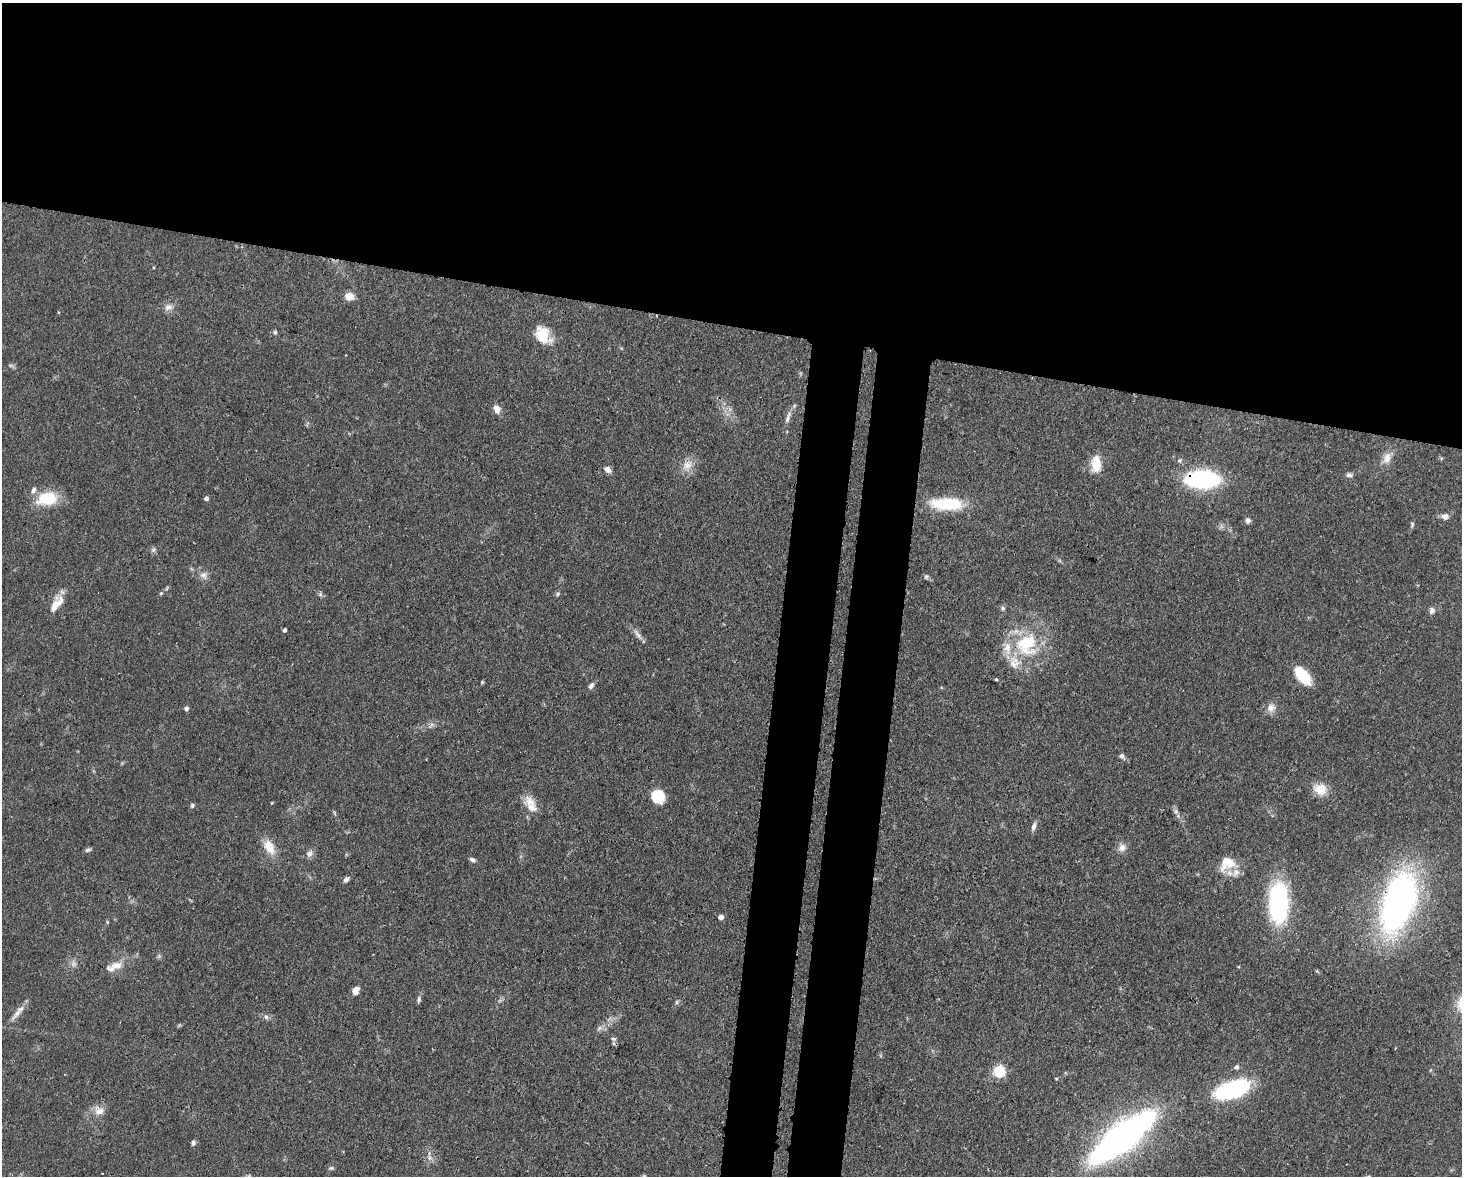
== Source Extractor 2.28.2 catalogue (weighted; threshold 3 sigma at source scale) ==
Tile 2 of 3 x 4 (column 2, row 1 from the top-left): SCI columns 1761-3220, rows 3595-4768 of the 4864 x 4844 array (HDU 1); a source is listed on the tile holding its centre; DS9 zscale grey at full resolution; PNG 1464 x 1178 px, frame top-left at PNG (2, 3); no overlay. Shown black and unused: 33% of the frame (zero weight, under 3 of 4 exposures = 9% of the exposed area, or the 3 px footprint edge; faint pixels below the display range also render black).
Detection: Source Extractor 2.28.2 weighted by HDU 2 'WHT'; one run over the whole footprint, this tile lists its part. Background 0.12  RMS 0.005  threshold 0.0225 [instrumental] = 3 sigma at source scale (4.5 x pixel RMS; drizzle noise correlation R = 1.50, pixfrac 1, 0.05/0.05 arcsec/px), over >= 5 px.
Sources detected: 77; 1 too faint to see at this stretch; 1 cosmic-ray / hot-pixel residue — not listed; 5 inside a brighter listed object's ellipse — not listed separately; the other 70 listed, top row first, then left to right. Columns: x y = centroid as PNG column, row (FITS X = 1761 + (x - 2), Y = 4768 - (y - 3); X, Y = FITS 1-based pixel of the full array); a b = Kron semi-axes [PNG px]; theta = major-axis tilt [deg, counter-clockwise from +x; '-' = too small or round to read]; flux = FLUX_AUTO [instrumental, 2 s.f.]
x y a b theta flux
349 296 7 6 - 7
168 307 12 7 25 2.6
275 332 5 4 - 0.76
543 335 23 17 -55 11
497 409 10 8 -71 3.3
787 418 18 5 69 2.7
1387 458 16 10 70 4.6
1096 464 17 10 -89 10
687 465 14 10 24 4.9
608 470 8 6 -40 2.5
1349 475 9 6 -8 1.4
1202 479 26 13 0 75
206 498 4 4 - 1.8
47 499 26 16 10 16
947 504 35 13 -2 25
1445 516 9 7 -4 2.4
1248 520 7 6 - 1.7
1412 525 7 4 90 0.83
153 550 6 5 - 0.98
203 575 10 8 -20 2.5
926 576 6 5 - 0.82
166 589 7 3 71 0.6
161 593 5 3 - 0.52
320 594 7 4 -73 0.88
557 594 6 4 71 0.73
56 604 23 9 53 7.4
1003 608 7 5 -23 0.96
1432 610 8 6 -90 1.8
284 630 4 3 - 1.3
637 634 16 5 -56 2.3
1026 644 33 29 65 35
1303 675 21 11 -49 15
996 679 4 4 - 0.5
482 682 5 4 - 0.55
591 686 8 5 56 1.6
1271 708 12 11 - 3.4
186 709 5 4 - 1.9
1122 756 9 5 -53 1.5
1320 789 16 14 -14 7.5
658 796 13 13 - 13
192 805 6 5 - 0.89
532 807 25 13 -49 6.9
1176 811 6 4 72 0.92
1034 826 10 5 73 2.1
269 847 19 11 -62 8
1122 848 11 9 54 3
88 850 9 4 18 0.97
309 853 9 7 62 2.1
472 860 7 5 -24 1.4
1227 863 21 16 37 10
346 880 7 6 - 1.4
1278 902 34 16 90 80
1398 902 39 19 70 270
721 917 4 4 - 3.1
116 965 16 10 10 4.8
356 991 9 6 62 4.1
419 999 9 5 84 1.2
677 1002 6 4 71 0.74
17 1013 23 6 49 3.7
266 1017 7 6 - 1.3
599 1028 8 6 24 1.5
614 1039 7 5 -1 0.94
1236 1067 6 5 - 1.5
999 1071 5 5 - 56
1233 1089 32 13 19 66
99 1111 14 11 -34 4.2
1122 1137 52 15 38 290
193 1143 6 5 - 1.2
430 1158 6 6 - 1.5
331 1168 6 4 1 0.79
Overlapping masked pixels (flux is a lower limit): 2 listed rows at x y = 1202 479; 1398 902
Isophote crosses this tile's border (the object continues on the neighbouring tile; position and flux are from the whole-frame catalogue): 1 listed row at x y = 1122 1137